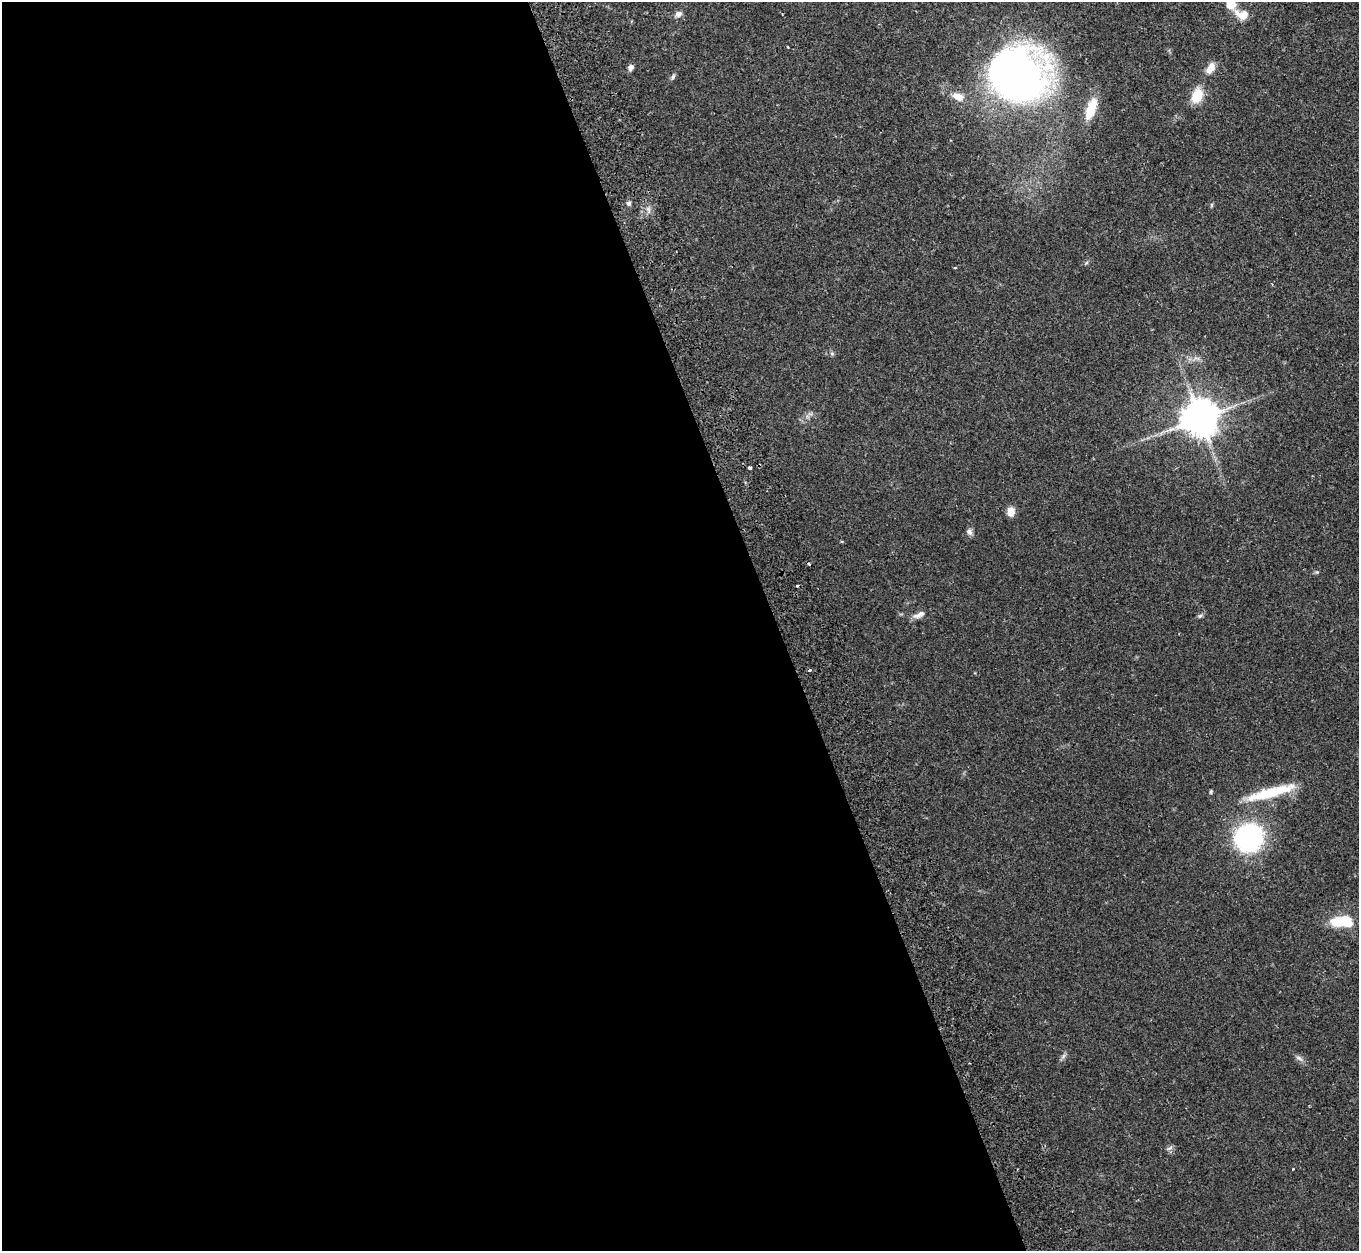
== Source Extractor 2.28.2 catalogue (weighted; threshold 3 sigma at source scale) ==
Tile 9 of 4 x 4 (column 1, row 3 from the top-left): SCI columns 72-1428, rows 1433-2681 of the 5572 x 5527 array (HDU 1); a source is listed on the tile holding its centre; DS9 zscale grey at full resolution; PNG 1361 x 1253 px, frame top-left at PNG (2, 2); no overlay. Shown black and unused: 57% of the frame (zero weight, under 2 of 3 exposures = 4% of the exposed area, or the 3 px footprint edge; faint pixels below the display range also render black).
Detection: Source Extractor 2.28.2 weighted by HDU 2 'WHT'; one run over the whole footprint, this tile lists its part. Background 0.082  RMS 0.0059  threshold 0.0265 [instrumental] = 3 sigma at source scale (4.5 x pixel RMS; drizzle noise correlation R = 1.50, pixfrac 1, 0.05/0.05 arcsec/px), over >= 5 px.
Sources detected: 31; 1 inside a brighter object's white glare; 2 cosmic-ray / hot-pixel residue — not listed; the other 28 listed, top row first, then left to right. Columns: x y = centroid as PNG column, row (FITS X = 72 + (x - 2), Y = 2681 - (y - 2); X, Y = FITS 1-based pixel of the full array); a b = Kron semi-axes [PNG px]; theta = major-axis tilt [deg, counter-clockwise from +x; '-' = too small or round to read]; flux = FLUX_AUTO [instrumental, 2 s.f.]
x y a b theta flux
1230 3 13 11 -81 9.8
678 14 8 6 29 2.7
1242 15 17 11 -15 7.4
788 47 3 2 - 0.41
631 67 7 6 - 2.2
1210 68 14 8 59 5.7
1018 76 46 43 -25 350
673 77 8 4 66 1.2
1197 95 12 9 68 15
958 97 13 8 -23 6
1091 109 24 9 71 15
628 203 6 6 - 1.5
1211 205 6 4 89 0.7
1272 284 3 3 - 0.43
1200 418 10 10 - 1500
750 468 3 3 - 1.6
1011 512 9 7 85 5.4
969 532 9 7 -59 2
1317 572 5 5 - 0.7
919 615 17 7 22 3.7
1200 616 7 5 41 1.1
809 670 4 3 - 1
1211 792 5 4 - 0.83
1271 792 63 11 15 26
1249 838 23 22 - 110
1345 920 20 15 -15 15
1299 1058 12 5 -31 2
1169 1148 7 4 19 1.2
Isophote crosses this tile's border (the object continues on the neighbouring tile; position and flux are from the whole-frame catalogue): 1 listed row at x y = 1230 3